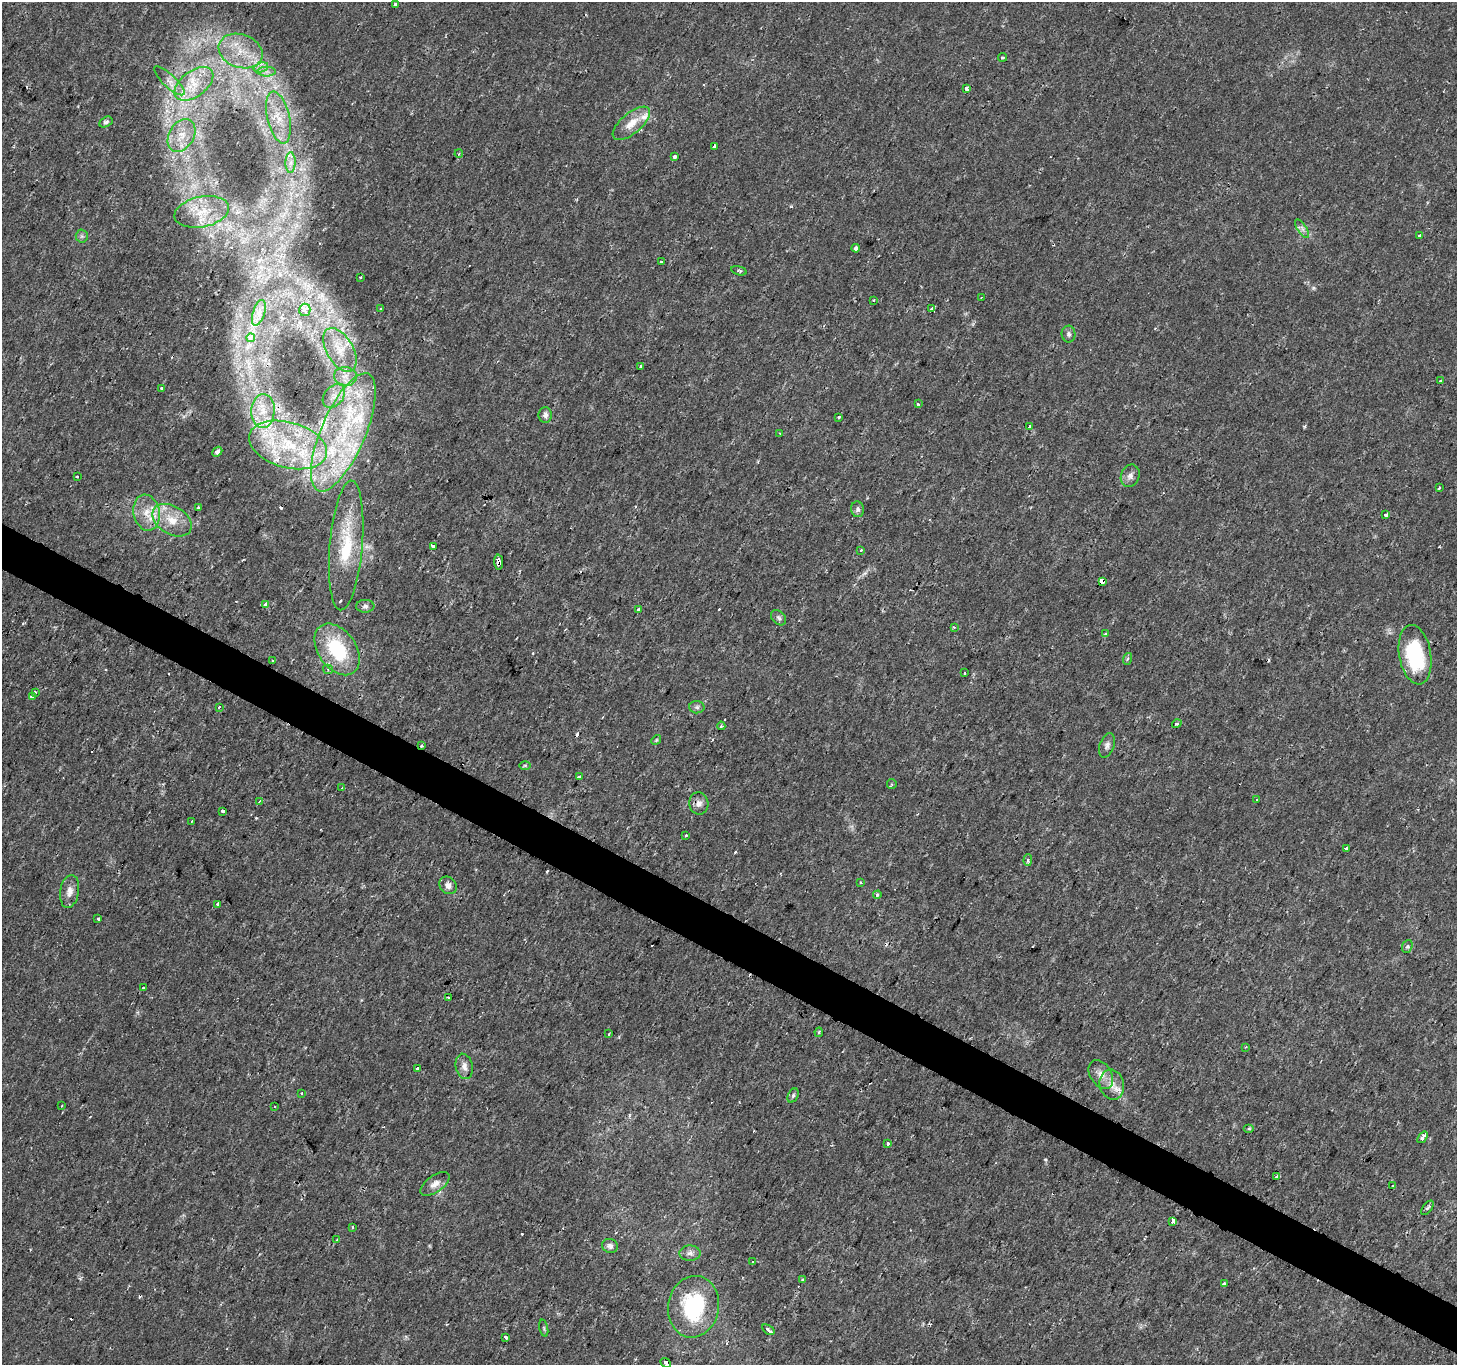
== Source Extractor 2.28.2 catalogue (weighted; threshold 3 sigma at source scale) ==
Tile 6 of 4 x 4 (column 2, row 2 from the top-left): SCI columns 1455-2909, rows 2922-4284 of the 5824 x 5908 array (HDU 1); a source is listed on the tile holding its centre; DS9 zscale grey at full resolution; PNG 1459 x 1367 px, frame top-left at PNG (2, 2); each listed source drawn as its Kron ellipse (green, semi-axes under 4 px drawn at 4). Shown black and unused: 3% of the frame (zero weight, under 2 of 3 exposures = <1% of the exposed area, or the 3 px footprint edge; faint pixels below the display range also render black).
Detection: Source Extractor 2.28.2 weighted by HDU 2 'WHT'; one run over the whole footprint, this tile lists its part. Background 0.0109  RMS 0.0027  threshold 0.0119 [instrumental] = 3 sigma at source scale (4.5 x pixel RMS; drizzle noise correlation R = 1.50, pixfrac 1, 0.0396/0.0396 arcsec/px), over >= 5 px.
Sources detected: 174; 30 cosmic-ray / hot-pixel residue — neither listed nor drawn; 11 inside a brighter listed object's ellipse — not listed separately; the other 133 listed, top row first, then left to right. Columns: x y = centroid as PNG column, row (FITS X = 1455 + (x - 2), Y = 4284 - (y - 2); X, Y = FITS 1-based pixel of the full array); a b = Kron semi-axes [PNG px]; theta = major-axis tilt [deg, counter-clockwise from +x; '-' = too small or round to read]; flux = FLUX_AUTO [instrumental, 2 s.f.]
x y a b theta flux
395 4 3 3 - 1.1
241 51 22 16 -19 7.5
1002 57 4 4 - 0.35
261 67 7 4 19 0.95
267 72 9 5 0 1
169 81 20 6 -43 2.3
194 84 22 12 36 7.2
967 88 4 3 - 3.8
278 118 26 11 -77 6.1
106 122 7 5 29 0.67
631 123 23 10 40 4.1
182 135 17 12 59 4.4
714 146 4 3 - 3.2
459 154 4 3 - 0.3
675 157 4 3 - 2.7
291 162 10 5 89 1.3
202 212 28 15 11 7.9
1302 229 11 4 -57 0.9
1419 235 4 3 - 0.55
82 236 6 6 - 0.62
856 248 4 3 - 1.5
661 262 3 3 - 1.5
739 271 8 3 -15 0.43
361 277 3 3 - 0.61
981 297 3 2 - 0.18
874 300 3 2 - 0.26
380 308 3 3 - 0.35
932 309 3 3 - 14
305 310 6 5 - 1.7
259 313 13 6 73 1.8
1069 334 8 7 - 0.79
251 338 4 4 - 1.6
340 350 24 13 -60 5.9
640 366 3 2 - 0.31
345 376 11 9 -8 2.3
1441 381 3 3 - 0.53
162 388 3 3 - 0.75
334 396 13 9 50 2.5
918 404 3 3 - 1.1
263 411 17 11 86 4.5
545 415 8 6 -90 1
839 417 3 3 - 1.3
1029 426 3 3 - 0.77
343 432 64 22 67 34
780 433 3 2 - 0.3
288 445 40 22 -15 23
217 452 6 4 41 0.79
1130 476 11 9 66 1.4
77 477 3 3 - 1.2
1439 488 3 3 - 0.72
198 508 3 3 - 0.48
858 509 8 6 -80 0.78
147 513 18 13 -79 4.5
1386 515 3 3 - 2.4
172 520 21 14 -31 5.7
346 545 65 16 85 15
433 546 3 3 - 8.1
861 550 3 3 - 0.35
499 562 7 4 -88 5.8
1102 581 4 3 - 43
265 604 4 3 - 2.6
365 606 9 6 3 0.75
639 609 3 3 - 1.9
779 618 9 6 -46 0.78
954 627 3 3 - 0.4
1105 634 3 3 - 0.74
337 649 28 19 -55 17
1415 655 30 16 -80 21
1127 659 6 3 71 0.34
273 661 3 2 - 0.4
328 669 5 4 - 0.49
964 673 3 3 - 0.51
35 692 3 3 - 0.65
32 696 3 3 - 2.6
219 707 3 2 - 0.89
697 707 7 6 - 0.68
1177 724 5 4 - 0.5
721 726 4 4 - 0.44
656 740 5 4 - 0.32
422 745 3 3 - 1.8
1107 745 12 7 70 1.1
525 765 6 4 0 0.36
579 777 4 3 - 1.8
892 784 5 4 - 0.37
342 788 3 2 - 0.29
1256 800 3 2 - 0.28
259 802 4 2 - 0.3
699 803 11 9 -78 1.6
223 811 3 3 - 8.2
191 821 3 3 - 0.64
686 835 3 3 - 0.64
1346 849 3 3 - 1.6
1028 860 6 4 89 0.64
860 882 3 2 - 0.25
448 885 9 8 - 1.4
70 891 16 9 81 2.1
877 895 4 4 - 0.89
217 904 3 3 - 11
98 919 3 3 - 2.4
1407 946 6 5 - 0.53
144 988 3 3 - 1.2
448 998 3 2 - 0.31
819 1032 5 3 - 0.4
609 1034 3 3 - 0.54
1246 1047 4 3 - 0.28
464 1066 13 8 -77 1.7
417 1069 3 3 - 3.2
1101 1074 16 10 -57 2.5
1112 1085 15 12 -76 3.1
301 1093 3 3 - 0.78
793 1095 7 5 64 0.57
62 1106 3 2 - 0.42
274 1106 3 2 - 0.25
1249 1129 5 3 - 0.31
1423 1137 6 3 51 3
888 1144 3 3 - 2.6
1277 1176 4 3 - 1.7
435 1184 17 8 35 2
1393 1186 3 3 - 2.1
1427 1208 8 4 53 0.6
1173 1221 3 3 - 130
352 1227 4 2 - 0.2
337 1240 3 3 - 0.32
610 1246 8 7 - 0.99
690 1253 10 7 2 1.2
753 1261 3 3 - 0.91
803 1279 4 3 - 1.6
1224 1284 3 3 - 1.1
694 1307 31 25 81 21
544 1328 8 3 -77 0.39
768 1330 7 3 -36 1.3
505 1337 3 3 - 0.78
666 1363 5 3 - 2.1
Overlapping masked pixels (flux is a lower limit): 4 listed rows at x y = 288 445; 499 562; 1102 581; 422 745
Isophote crosses this tile's border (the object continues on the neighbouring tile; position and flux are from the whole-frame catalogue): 1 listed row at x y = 666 1363
Unlisted compact peaks at least as high as the median listed source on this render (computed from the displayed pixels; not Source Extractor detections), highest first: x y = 322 295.